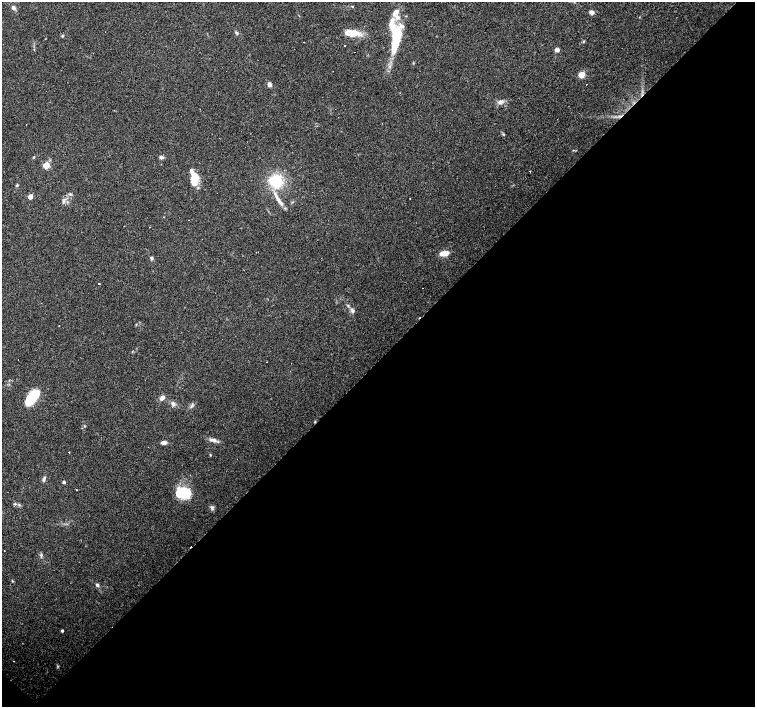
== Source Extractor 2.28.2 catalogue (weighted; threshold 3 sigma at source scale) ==
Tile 15 of 4 x 4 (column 3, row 4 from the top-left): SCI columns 3010-4514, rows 159-1567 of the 6019 x 6019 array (HDU 1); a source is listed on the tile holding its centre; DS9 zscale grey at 2 x 2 block average (1 PNG px = mean of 2 x 2 image px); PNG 757 x 709 px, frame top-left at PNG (2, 2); no overlay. Shown black and unused: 49% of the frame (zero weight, under 3 of 4 exposures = <1% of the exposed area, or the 3 px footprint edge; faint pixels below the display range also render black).
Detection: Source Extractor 2.28.2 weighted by HDU 2 'WHT'; one run over the whole footprint, this tile lists its part. Background 0.0444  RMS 0.0047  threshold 0.021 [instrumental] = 3 sigma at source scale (4.5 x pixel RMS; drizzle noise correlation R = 1.50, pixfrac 1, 0.0396/0.0396 arcsec/px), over >= 5 px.
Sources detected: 69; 12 cosmic-ray / hot-pixel residue — not listed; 5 inside a brighter listed object's ellipse — not listed separately; the other 52 listed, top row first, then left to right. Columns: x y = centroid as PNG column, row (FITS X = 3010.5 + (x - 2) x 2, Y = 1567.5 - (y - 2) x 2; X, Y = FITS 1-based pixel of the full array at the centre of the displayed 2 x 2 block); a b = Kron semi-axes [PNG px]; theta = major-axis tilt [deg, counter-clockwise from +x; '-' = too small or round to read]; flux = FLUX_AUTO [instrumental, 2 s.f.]
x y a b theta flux
352 6 3 2 - 0.71
13 8 5 4 - 3.2
396 12 8 6 61 6.4
591 12 6 5 - 3.5
392 26 18 8 -82 17
236 33 5 3 - 1.5
353 33 15 8 -4 18
62 36 3 3 - 1.1
583 41 3 2 - 0.74
396 42 27 7 75 41
557 50 3 3 - 8.4
581 75 3 3 - 27
269 84 5 4 - 3.8
501 102 6 5 - 3.6
503 134 3 2 - 0.78
34 157 3 2 - 0.68
161 157 5 4 - 3.3
46 165 3 3 - 36
530 172 2 2 - 1.2
194 178 13 6 -84 30
276 181 14 13 - 39
17 185 4 3 - 1.2
30 197 3 3 - 13
410 198 2 2 - 0.53
63 201 5 3 - 1.8
280 202 15 4 -55 7.3
150 227 2 2 - 0.47
444 253 10 5 10 9.9
151 258 4 4 - 2
99 283 2 2 - 2.1
352 310 6 4 -50 2.9
59 326 2 2 - 1.3
32 397 15 8 53 48
162 398 7 5 48 4.6
173 404 5 4 - 2.7
191 406 4 2 - 1.2
84 426 3 2 - 0.68
213 440 10 5 -3 4.4
164 442 5 4 - 4.4
69 452 2 2 - 7.3
210 455 4 2 - 0.83
44 478 7 3 64 2.4
64 482 4 4 - 1.4
76 490 2 2 - 3
182 492 16 11 6 37
19 505 3 3 - 1.1
212 507 6 5 - 2.5
41 555 5 3 - 1.6
12 581 3 2 - 0.77
97 585 4 3 - 2.5
62 631 3 3 - 1.8
14 661 2 2 - 1.7
Diffuse or blended objects may show on this block-average render without a row.